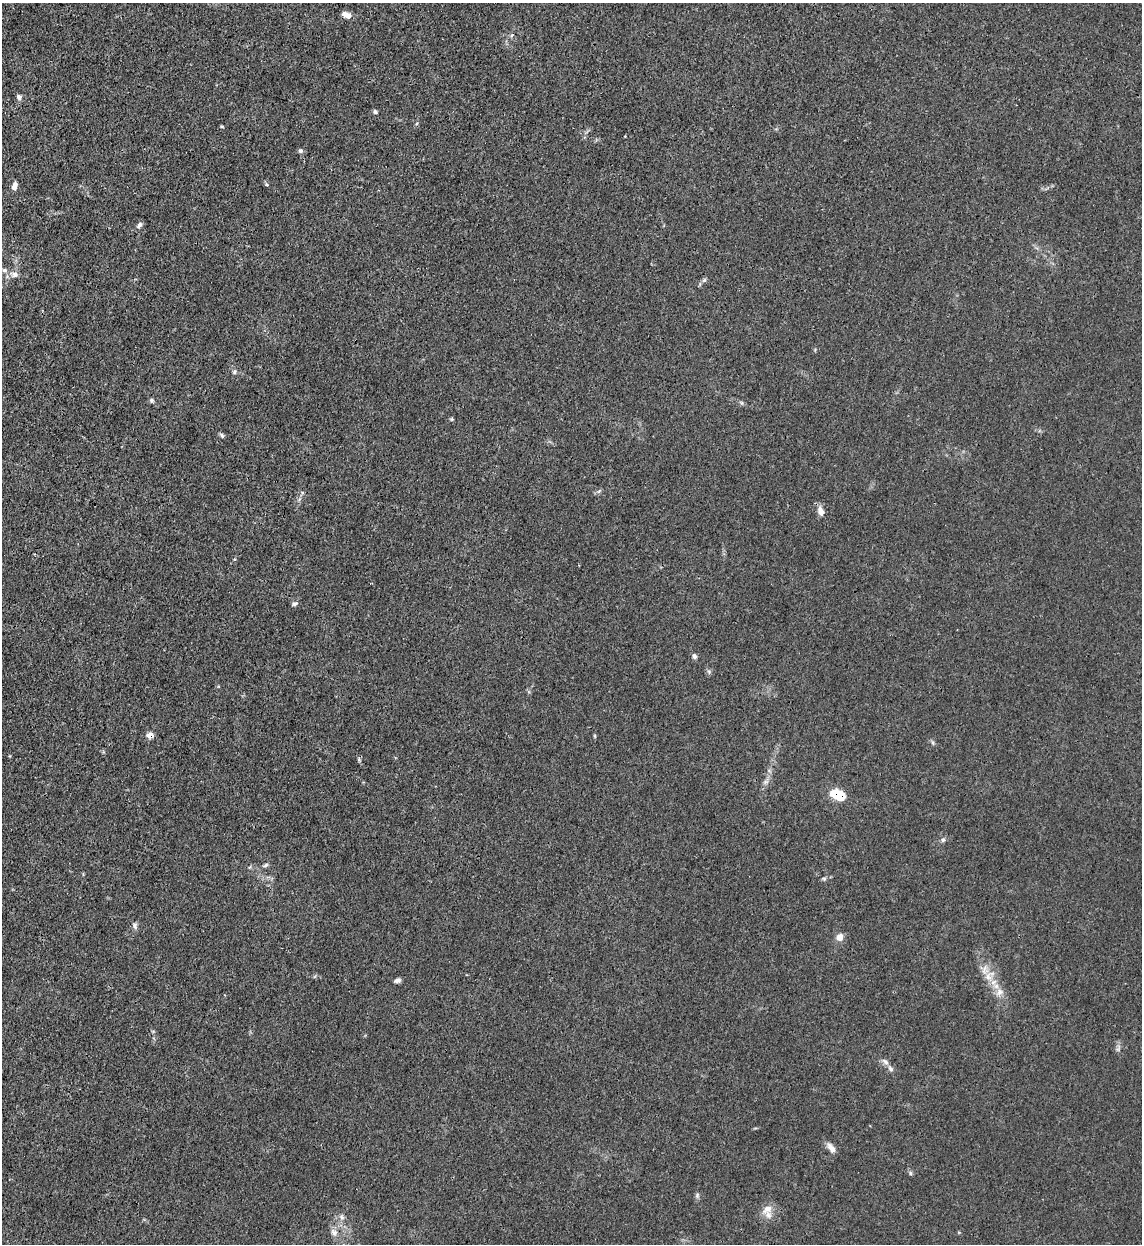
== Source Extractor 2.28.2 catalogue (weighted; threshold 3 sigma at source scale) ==
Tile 11 of 4 x 4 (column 3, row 3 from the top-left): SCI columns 2611-3750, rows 1266-2507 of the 5101 x 5011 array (HDU 1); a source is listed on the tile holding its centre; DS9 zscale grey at full resolution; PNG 1144 x 1246 px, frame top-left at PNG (2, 3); no overlay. Shown black and unused: <1% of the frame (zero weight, under 3 of 4 exposures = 7% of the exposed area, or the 3 px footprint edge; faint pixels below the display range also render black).
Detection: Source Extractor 2.28.2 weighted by HDU 2 'WHT'; one run over the whole footprint, this tile lists its part. Background 0.0171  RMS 0.0027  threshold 0.0122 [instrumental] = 3 sigma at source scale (4.5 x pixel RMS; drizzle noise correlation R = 1.50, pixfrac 1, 0.05/0.05 arcsec/px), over >= 5 px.
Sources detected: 48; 3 inside a brighter listed object's ellipse — not listed separately; the other 45 listed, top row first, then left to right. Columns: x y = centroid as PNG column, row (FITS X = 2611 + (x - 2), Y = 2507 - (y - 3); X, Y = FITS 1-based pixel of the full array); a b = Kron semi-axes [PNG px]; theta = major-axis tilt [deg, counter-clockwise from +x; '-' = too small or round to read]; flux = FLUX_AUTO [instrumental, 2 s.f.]
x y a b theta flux
346 15 11 6 -29 1.6
512 35 6 4 70 0.4
19 97 8 7 - 0.88
375 112 5 5 - 0.56
222 126 4 3 - 0.31
300 151 6 6 - 0.57
266 184 5 4 - 0.35
14 186 10 6 79 1.5
139 225 9 6 51 0.81
4 270 8 6 -14 0.81
15 275 9 8 - 1.2
704 280 6 5 - 0.49
234 372 7 5 48 0.53
152 400 6 6 - 0.52
741 403 6 4 -89 0.38
451 419 5 4 - 0.33
221 435 7 4 -50 0.48
820 511 13 8 -72 1.8
234 559 4 3 - 0.36
294 604 8 5 25 0.67
694 656 6 5 - 0.85
709 672 6 4 -48 0.49
150 735 5 5 - 2.7
595 736 6 3 -71 0.28
933 743 6 4 -72 0.43
359 760 7 5 -80 0.45
766 782 7 4 -18 0.54
834 793 7 6 - 7
840 796 6 5 - 7.5
943 840 7 5 87 0.6
265 865 9 4 25 0.57
824 879 6 4 -45 0.38
135 926 10 6 -73 0.85
840 937 8 7 - 1.9
988 976 14 10 -87 3.1
397 981 8 5 13 0.82
999 992 11 9 23 1.8
1118 1049 8 4 54 0.6
885 1062 11 5 -37 1
831 1148 14 7 -53 1.7
910 1173 6 4 -89 0.42
697 1195 7 5 71 0.57
767 1209 16 10 35 2.4
342 1217 7 6 - 0.77
334 1232 12 8 -59 1.5
Overlapping masked pixels (flux is a lower limit): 3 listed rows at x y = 150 735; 834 793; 840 796